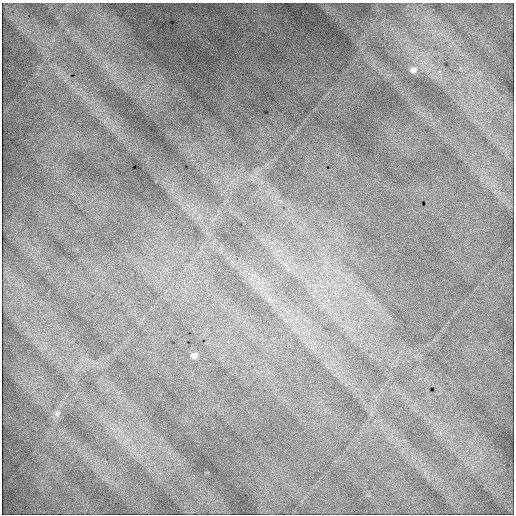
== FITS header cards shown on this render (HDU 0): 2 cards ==
NAXIS1  =                  512 / Axis length
NAXIS2  =                  512 / Axis length

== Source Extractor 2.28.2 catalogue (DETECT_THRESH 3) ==
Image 512 x 512 px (HDU 0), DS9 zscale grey, 1 PNG px = 1 image px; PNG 516 x 516 px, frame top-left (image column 1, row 512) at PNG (2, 3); no overlay
Background 2280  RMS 12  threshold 36.7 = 3 sigma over >= 5 px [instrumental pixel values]
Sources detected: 3; all 3 listed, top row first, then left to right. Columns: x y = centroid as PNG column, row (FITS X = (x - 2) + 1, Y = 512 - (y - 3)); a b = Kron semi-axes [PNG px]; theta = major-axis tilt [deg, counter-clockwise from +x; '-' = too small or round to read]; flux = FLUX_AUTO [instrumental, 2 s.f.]
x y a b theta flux
413 70 11 9 5 4500
194 355 6 5 - 3700
57 413 8 7 - 2700